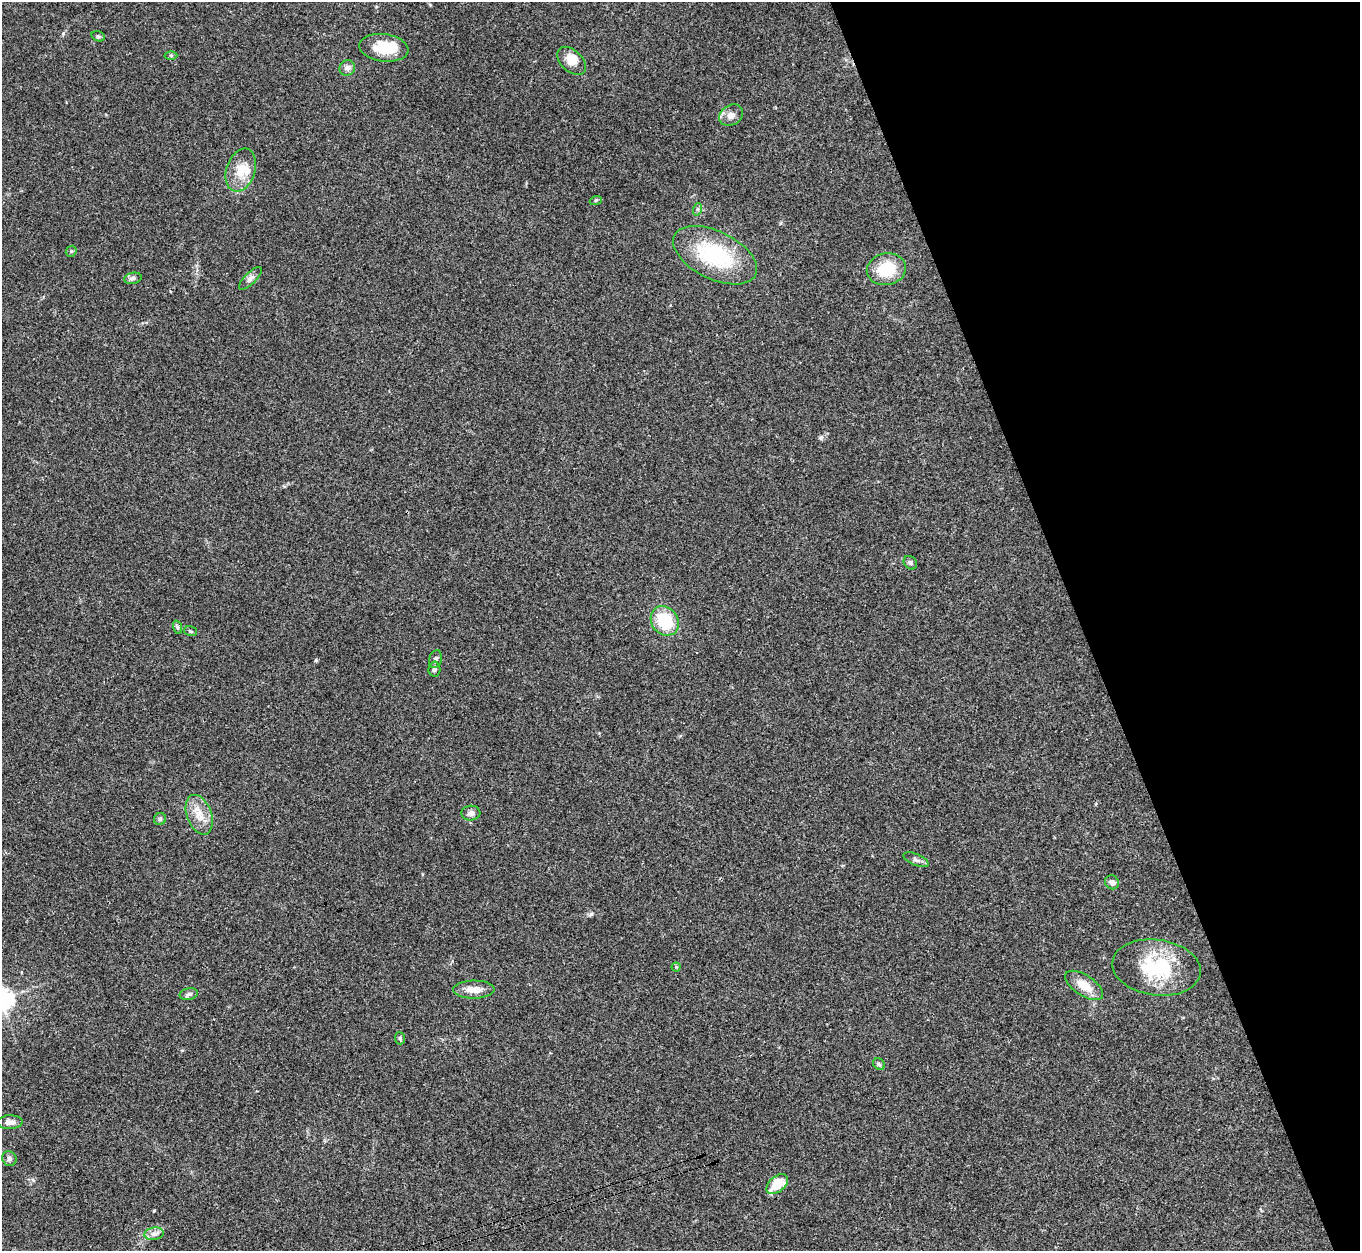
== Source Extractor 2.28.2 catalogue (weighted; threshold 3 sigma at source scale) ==
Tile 12 of 4 x 4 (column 4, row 3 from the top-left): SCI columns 4087-5444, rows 1535-2783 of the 5454 x 5439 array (HDU 1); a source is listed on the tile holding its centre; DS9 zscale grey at full resolution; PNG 1362 x 1253 px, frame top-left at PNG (2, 2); each listed source drawn as its Kron ellipse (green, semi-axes under 4 px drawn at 4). Shown black and unused: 21% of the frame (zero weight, under 3 of 4 exposures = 1% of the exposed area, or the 3 px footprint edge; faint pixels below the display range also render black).
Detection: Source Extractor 2.28.2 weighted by HDU 2 'WHT'; one run over the whole footprint, this tile lists its part. Background 0.0606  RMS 0.0052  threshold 0.0236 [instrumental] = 3 sigma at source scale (4.5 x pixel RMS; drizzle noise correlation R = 1.50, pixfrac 1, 0.05/0.05 arcsec/px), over >= 5 px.
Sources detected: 39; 3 inside a brighter listed object's ellipse — not listed separately; the other 36 listed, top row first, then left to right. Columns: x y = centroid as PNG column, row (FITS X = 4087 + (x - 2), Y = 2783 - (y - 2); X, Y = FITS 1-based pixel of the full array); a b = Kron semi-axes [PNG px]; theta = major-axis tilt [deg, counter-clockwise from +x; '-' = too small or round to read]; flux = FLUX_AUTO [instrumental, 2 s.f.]
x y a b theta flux
98 36 7 5 -16 0.94
384 48 25 13 -7 14
171 55 6 4 -1 0.76
571 61 17 10 -43 6.4
347 68 8 7 - 2.2
731 115 13 10 33 3.4
241 170 22 14 72 9.9
596 200 6 4 19 0.71
698 209 6 4 71 0.88
71 251 6 5 - 0.78
715 255 45 24 -26 45
886 269 20 16 11 18
133 278 9 5 10 1.5
250 278 15 5 44 2.1
910 563 7 6 - 1.3
665 621 15 13 -51 22
177 627 7 4 -71 0.85
190 631 6 5 - 0.87
435 659 9 6 73 1.6
434 669 7 6 - 1.4
471 813 9 7 5 2.4
199 815 21 12 -70 8
160 819 6 6 - 1
916 860 13 5 -23 1.8
1112 882 7 6 - 2.1
676 967 4 4 - 0.53
1156 967 44 28 -8 36
1084 985 22 10 -33 8.6
474 990 20 9 0 5.9
189 994 9 5 11 1.5
400 1038 6 5 - 0.84
879 1064 6 5 - 0.92
10 1122 12 7 2 2.9
9 1159 7 7 - 1.5
777 1184 12 7 39 13
154 1234 10 6 8 2.2
Unlisted compact peaks at least as high as the median listed source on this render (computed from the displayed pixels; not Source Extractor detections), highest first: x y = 591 914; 63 33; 821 438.